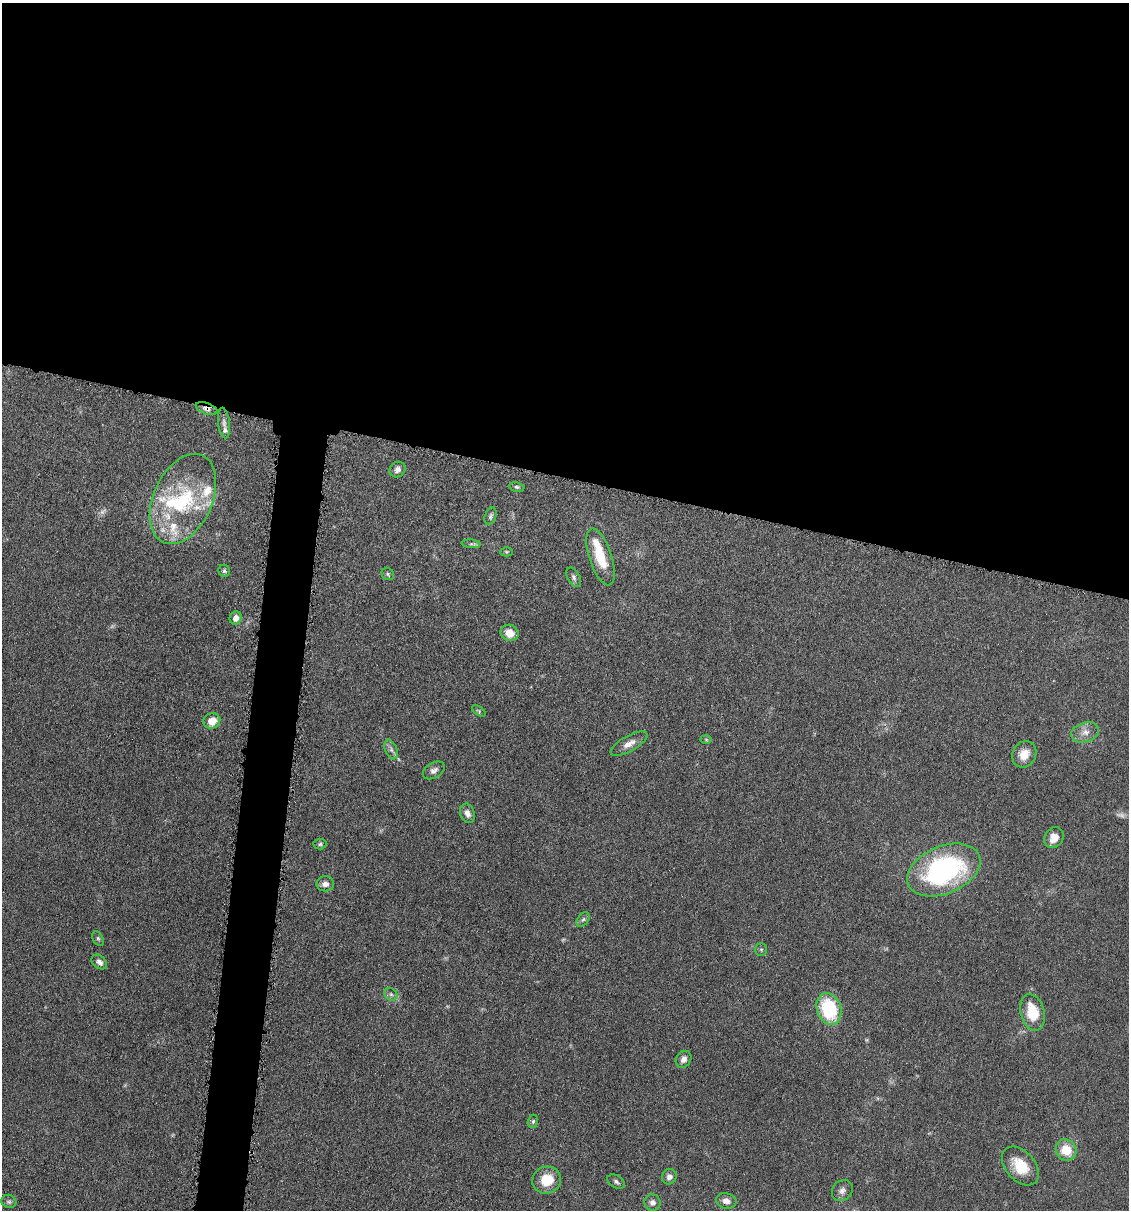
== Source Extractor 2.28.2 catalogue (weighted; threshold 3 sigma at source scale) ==
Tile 3 of 4 x 4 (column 3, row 1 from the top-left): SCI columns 2368-3494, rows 3626-4833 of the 4852 x 4836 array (HDU 1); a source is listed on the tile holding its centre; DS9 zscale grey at full resolution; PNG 1131 x 1212 px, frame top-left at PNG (2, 3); each listed source drawn as its Kron ellipse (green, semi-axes under 4 px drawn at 4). Shown black and unused: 42% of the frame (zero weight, under 4 of 8 exposures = <1% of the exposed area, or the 3 px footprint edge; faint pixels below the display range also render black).
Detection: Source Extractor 2.28.2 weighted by HDU 2 'WHT'; one run over the whole footprint, this tile lists its part. Background 0.0485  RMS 0.004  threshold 0.0163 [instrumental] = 3 sigma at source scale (4.09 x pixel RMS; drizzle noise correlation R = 1.36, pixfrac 0.8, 0.05/0.05 arcsec/px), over >= 5 px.
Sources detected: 54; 3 too faint to see at this stretch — neither listed nor drawn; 6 inside a brighter listed object's ellipse — not listed separately; the other 45 listed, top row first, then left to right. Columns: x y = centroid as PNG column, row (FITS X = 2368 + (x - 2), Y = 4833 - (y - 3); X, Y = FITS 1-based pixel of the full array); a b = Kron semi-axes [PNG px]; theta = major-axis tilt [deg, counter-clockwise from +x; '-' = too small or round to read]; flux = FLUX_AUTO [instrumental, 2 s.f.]
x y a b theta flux
207 409 11 5 -21 1.6
224 423 15 5 -83 1.4
397 470 8 7 - 1.5
517 487 8 5 -11 0.7
183 499 48 29 65 32
490 516 9 5 70 0.9
471 544 9 3 -5 0.75
506 552 6 4 -1 0.46
601 557 30 11 -72 11
224 571 6 5 - 0.72
388 574 7 5 -41 0.68
574 577 10 6 -62 1.1
236 618 6 6 - 2.4
510 633 9 8 - 4.3
479 711 8 4 -37 0.49
212 721 8 7 - 4.6
1085 732 14 9 18 3
706 739 6 4 -2 0.44
629 744 21 8 30 3.2
391 749 10 6 -68 1.4
1024 754 13 11 62 4.9
434 770 12 7 31 1.7
467 813 10 7 -71 2.2
1054 838 11 9 57 3.8
320 844 6 5 - 0.68
944 870 38 23 23 68
325 884 9 7 -1 2.2
583 919 8 5 53 0.83
98 938 8 5 -62 0.77
761 949 6 5 - 0.7
99 962 9 6 -39 1.4
391 994 7 5 -44 0.94
829 1009 16 12 -71 23
1032 1012 19 12 -76 11
683 1059 9 7 56 1.8
533 1121 7 5 73 0.73
1066 1150 11 10 - 7.9
1020 1166 22 14 -49 9.8
669 1177 8 7 - 1.7
547 1180 14 13 - 8.5
616 1182 9 6 -30 1
842 1190 11 9 46 1.8
9 1201 7 6 - 0.94
726 1201 10 7 -13 2.4
652 1202 8 8 - 1.6
Overlapping masked pixels (flux is a lower limit): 1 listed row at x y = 207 409